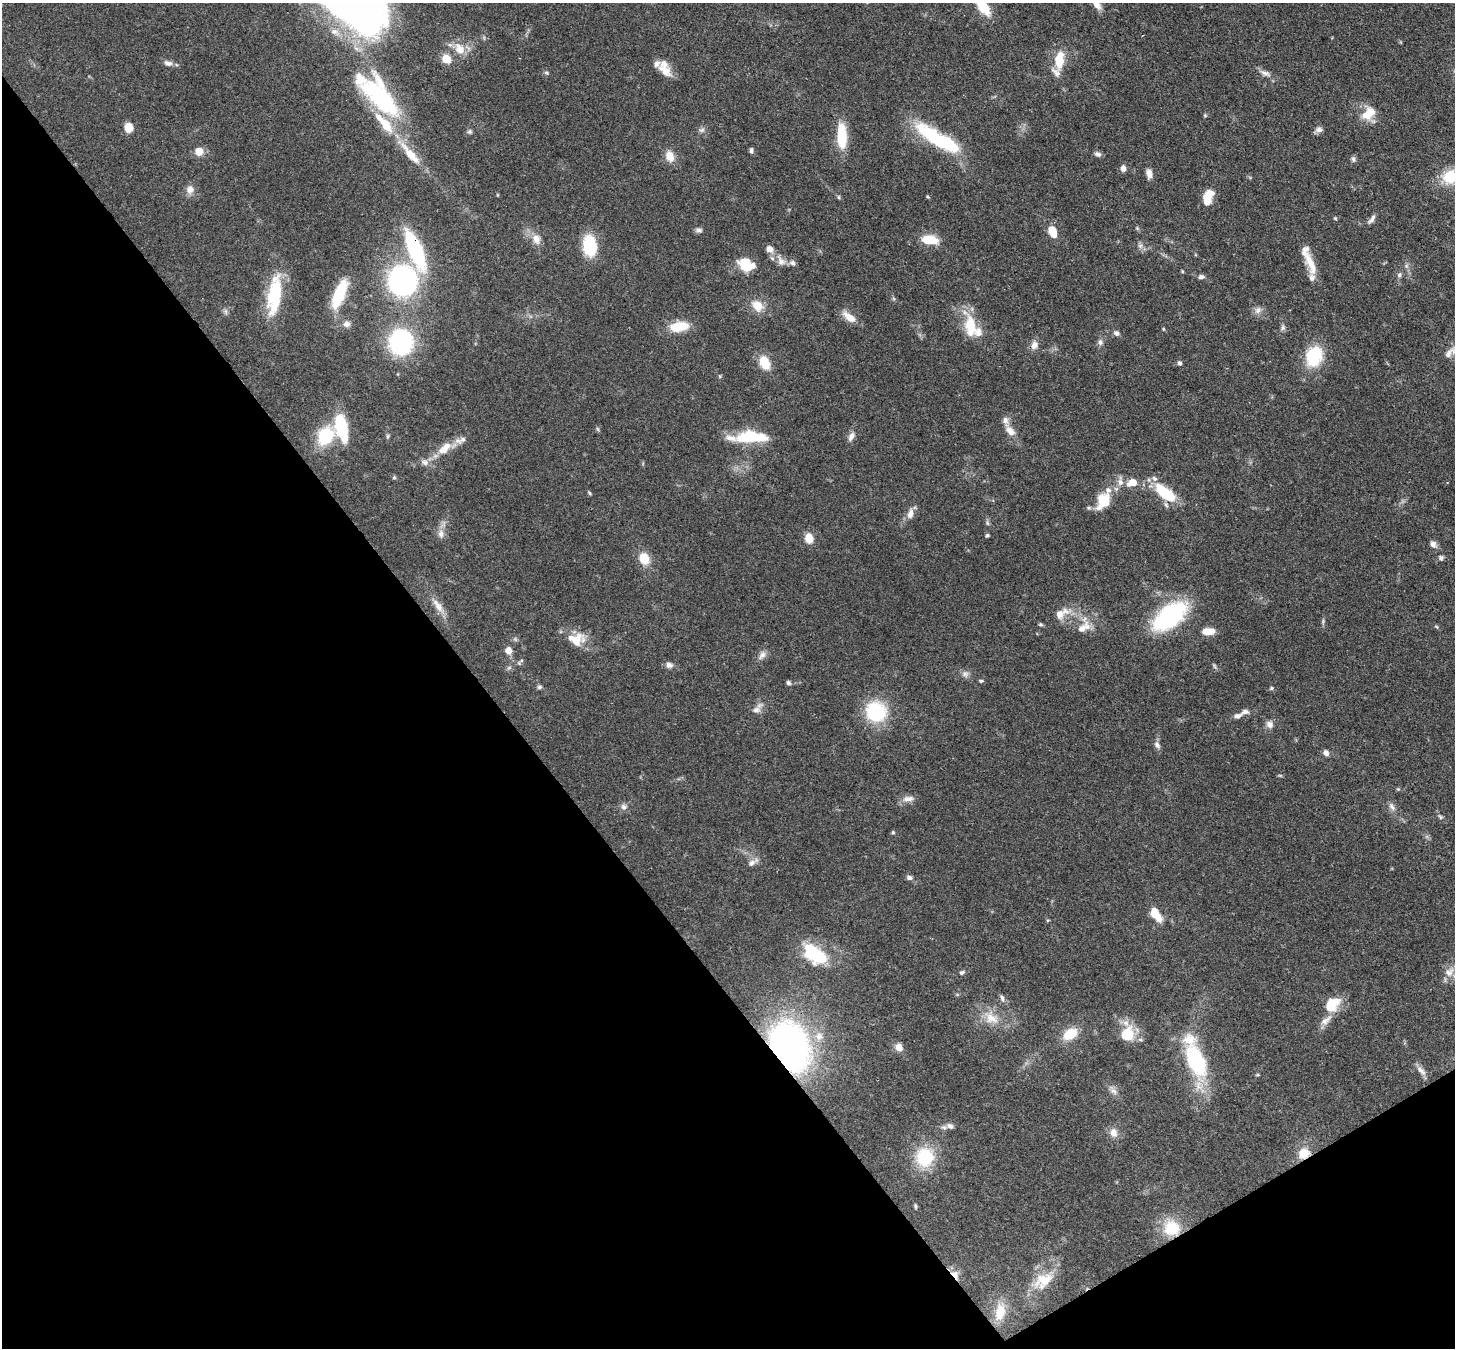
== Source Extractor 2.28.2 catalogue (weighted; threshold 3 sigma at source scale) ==
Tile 14 of 4 x 4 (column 2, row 4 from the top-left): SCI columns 1531-2983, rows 346-1691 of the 5967 x 5939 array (HDU 1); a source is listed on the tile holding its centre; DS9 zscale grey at full resolution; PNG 1457 x 1350 px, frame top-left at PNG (2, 3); no overlay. Shown black and unused: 36% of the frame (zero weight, under 3 of 4 exposures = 7% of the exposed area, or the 3 px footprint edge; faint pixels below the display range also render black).
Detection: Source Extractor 2.28.2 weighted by HDU 2 'WHT'; one run over the whole footprint, this tile lists its part. Background 0.0985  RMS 0.0041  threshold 0.0186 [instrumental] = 3 sigma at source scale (4.5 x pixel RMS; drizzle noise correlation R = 1.50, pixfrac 1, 0.05/0.05 arcsec/px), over >= 5 px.
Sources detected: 168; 1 inside a brighter object's white glare — not listed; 21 inside a brighter listed object's ellipse — not listed separately; the other 146 listed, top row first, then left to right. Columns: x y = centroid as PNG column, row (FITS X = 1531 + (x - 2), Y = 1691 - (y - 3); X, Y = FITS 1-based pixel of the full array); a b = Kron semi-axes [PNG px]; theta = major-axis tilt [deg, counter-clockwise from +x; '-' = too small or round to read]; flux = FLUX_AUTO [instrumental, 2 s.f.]
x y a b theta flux
1096 3 20 8 -60 4.1
983 7 19 9 -53 12
460 49 16 12 -49 5.8
446 59 9 8 - 5.9
1059 60 27 12 85 9.2
168 63 13 7 -14 1.8
665 68 22 12 -61 5.8
546 73 7 4 -20 0.64
1265 73 17 6 -24 2.3
381 99 52 19 -45 52
1205 115 5 5 - 0.49
1366 115 17 13 -24 6.1
129 128 8 6 -79 7.6
1319 129 9 7 9 1.6
702 130 8 6 3 1.2
842 136 26 10 -88 15
938 139 55 14 -32 35
751 150 6 4 84 0.98
199 151 10 9 - 4.4
410 154 40 10 -49 10
1098 154 9 6 -14 1.3
670 156 14 10 -69 4.6
1353 159 8 6 -68 0.99
1123 168 7 6 - 2
1149 173 11 7 -79 2.6
1451 177 21 17 15 13
190 189 10 10 - 2.9
1207 196 16 10 46 5.9
839 197 6 4 -89 0.48
1335 218 5 4 - 0.43
1372 219 15 5 54 1.6
1137 228 6 4 -46 0.56
699 230 9 6 -7 1.2
1053 232 13 7 -68 7
536 239 14 11 -69 3.8
930 240 16 9 -6 9.7
589 246 17 11 -84 22
1140 246 8 6 54 1.3
770 249 9 8 - 2.5
415 250 37 12 -67 48
781 261 17 9 -56 3.1
792 263 9 7 -34 1.5
1310 263 34 10 -68 8.4
746 264 19 13 -22 9.2
1182 271 5 3 - 0.37
1399 275 8 6 75 0.98
1201 277 8 6 7 1.2
402 281 27 26 - 74
339 294 29 10 68 20
274 295 48 15 82 24
757 306 16 12 -44 5.9
1258 310 11 8 43 2
226 311 9 4 -81 0.89
849 317 20 8 -39 4.7
347 324 10 9 - 2
679 326 20 10 10 11
970 326 34 15 -78 12
1283 328 8 6 74 1.1
1116 333 7 6 - 1.4
401 342 21 20 - 54
1100 342 9 7 87 1.4
1034 345 12 9 81 2.6
1448 354 21 8 54 3.4
1314 356 21 16 72 20
764 363 11 8 -67 12
1179 363 6 5 - 0.99
720 376 6 3 -71 0.44
341 427 24 10 -76 29
598 429 6 4 -70 0.57
1010 431 17 9 -52 4.1
325 436 17 13 58 22
388 436 6 4 89 0.66
851 436 13 7 63 2.1
751 437 39 13 0 19
445 448 25 12 40 7.2
394 477 5 4 - 0.7
1132 482 13 9 22 4.9
589 493 5 4 - 0.54
1165 493 23 10 -39 21
1103 501 23 15 60 11
910 514 14 8 78 2.9
987 523 8 4 -81 0.79
441 534 13 8 88 2.5
987 535 6 4 48 0.56
809 538 11 8 -79 5.3
1433 544 10 8 -56 1.9
644 558 11 9 -69 8.6
1441 558 7 6 - 1.1
438 606 25 8 -55 4.6
1061 614 22 12 32 6.3
1170 616 31 17 39 57
1323 621 9 3 86 0.73
1041 624 5 5 - 0.65
1436 627 6 4 -44 0.52
1082 628 23 11 54 5.5
1208 631 13 7 1 6
576 641 25 17 40 7.4
508 651 6 5 - 5.4
762 655 13 8 54 2.3
521 660 6 4 19 0.66
669 665 9 7 -30 1.8
1214 666 8 4 -70 0.73
965 674 10 9 - 1.8
981 681 6 4 -8 0.62
788 683 6 5 - 0.96
539 687 7 5 -1 0.92
1271 688 6 4 23 0.54
756 710 13 9 23 2.6
876 712 17 16 - 32
1245 712 12 7 11 1.8
1270 724 10 8 -47 2.2
1157 745 11 7 -59 1.6
1326 753 8 6 -49 1.7
1398 789 5 5 - 0.44
908 799 17 8 5 2.7
624 807 10 8 -11 1.6
1392 807 13 7 -61 1.9
1440 817 8 5 -41 0.83
893 832 5 4 - 0.51
752 862 17 7 31 2.1
909 877 8 6 -9 1.4
1156 914 18 9 -56 7.5
810 952 26 16 -71 16
962 972 7 5 28 0.89
1449 972 16 11 51 3.9
1002 998 12 5 -69 1.3
1332 1005 21 14 49 11
991 1018 24 15 -35 8.5
1070 1034 15 11 32 9.8
1127 1035 16 14 77 13
819 1036 12 12 - 4.2
789 1047 38 27 -64 160
899 1047 10 9 - 2.8
1196 1061 44 21 -66 35
1421 1071 17 7 -44 2.3
1257 1075 5 3 - 0.41
1114 1091 12 6 -29 1.9
950 1126 11 7 -28 1.7
1113 1133 12 10 -77 3.1
1304 1153 14 13 - 6.6
925 1157 19 18 - 21
915 1206 8 3 -79 0.6
1172 1228 21 19 -20 14
955 1274 15 8 -52 3.4
1043 1280 29 18 31 11
1000 1312 21 12 80 8.1
Overlapping masked pixels (flux is a lower limit): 4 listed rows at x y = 415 250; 789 1047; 1304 1153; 955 1274
Isophote crosses this tile's border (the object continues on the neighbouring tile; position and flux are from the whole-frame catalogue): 4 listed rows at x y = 1096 3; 983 7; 1451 177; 1449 972